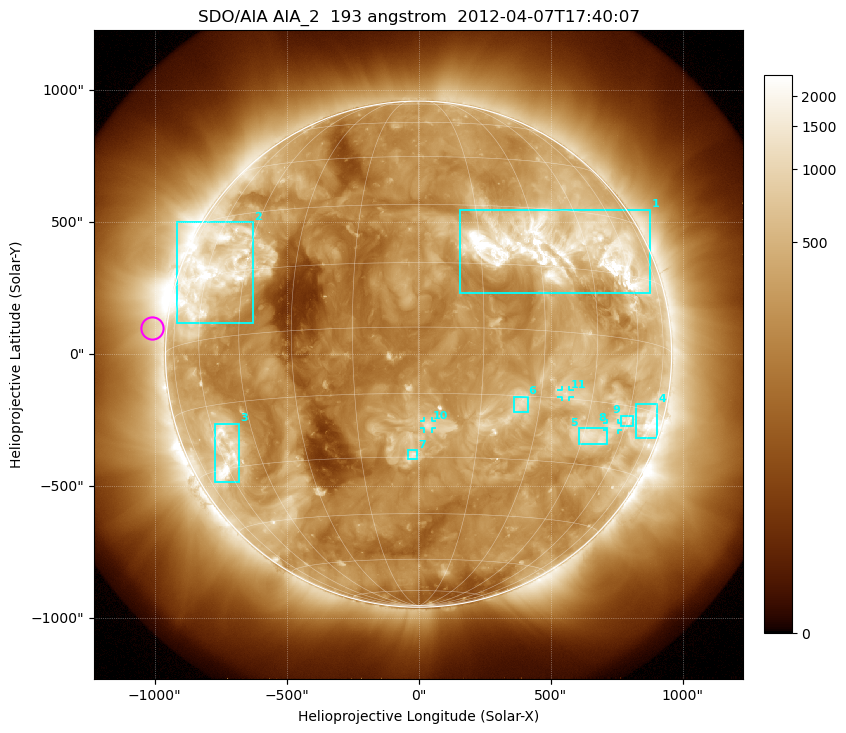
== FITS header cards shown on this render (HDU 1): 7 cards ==
TELESCOP= 'SDO/AIA'
INSTRUME= 'AIA_2'
WAVELNTH=                  193
WAVEUNIT= 'angstrom'
DATE-OBS= '2012-04-07T17:40:07.84'
CTYPE1  = 'HPLN-TAN'
CTYPE2  = 'HPLT-TAN'

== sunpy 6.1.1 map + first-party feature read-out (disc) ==
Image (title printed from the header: SDO/AIA AIA_2  193 angstrom  2012-04-07T17:40:07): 1024 x 1024 px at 2.4 arcsec/px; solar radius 959 arcsec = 399 px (full disc in frame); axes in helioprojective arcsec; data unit not stated in the header (colour bar unlabelled)
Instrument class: DISC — disc imager (sunpy class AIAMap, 193 A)
Bright regions (active regions / flare kernels): reference = the median radial profile (limb darkening/brightening removed); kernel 9 px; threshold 5 sigma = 757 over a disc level ~259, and >= 1.15x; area >= 12 px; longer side >= 10 px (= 24 arcsec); searched inside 0.97 R_sun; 11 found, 11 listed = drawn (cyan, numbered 1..; 3 of them under ~33 arcsec drawn as corner ticks so the feature stays visible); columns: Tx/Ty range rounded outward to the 5 arcsec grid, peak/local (2 s.f.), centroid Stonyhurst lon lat
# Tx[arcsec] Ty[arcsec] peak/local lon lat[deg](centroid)
1 155..880 230..550 15 +34 +19
2 -920..-625 115..500 8.8 -58 +16
3 -775..-680 -485..-265 7.4 -58 -27
4 825..905 -320..-190 6.5 +72 -17
5 605..715 -340..-280 5.7 +48 -23
6 360..415 -220..-160 5.6 +25 -17
7 -40..-5 -400..-365 6.3 -1 -30
8 715..755 -285..-260 4.5 +55 -20
9 765..815 -270..-230 3.8 +61 -18
10 20..50 -280..-255 4.8 +2 -22
11 540..570 -160..-135 5 +37 -14
Off-limb structures (1.02-1.3 R_sun): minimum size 162 px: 6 found; the strongest spans PA ~50..125 deg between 1.02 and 1.3 R_sun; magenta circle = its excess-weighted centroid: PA ~85 deg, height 1.06 R_sun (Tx ~-1010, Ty ~100 arcsec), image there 1.6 x the reference